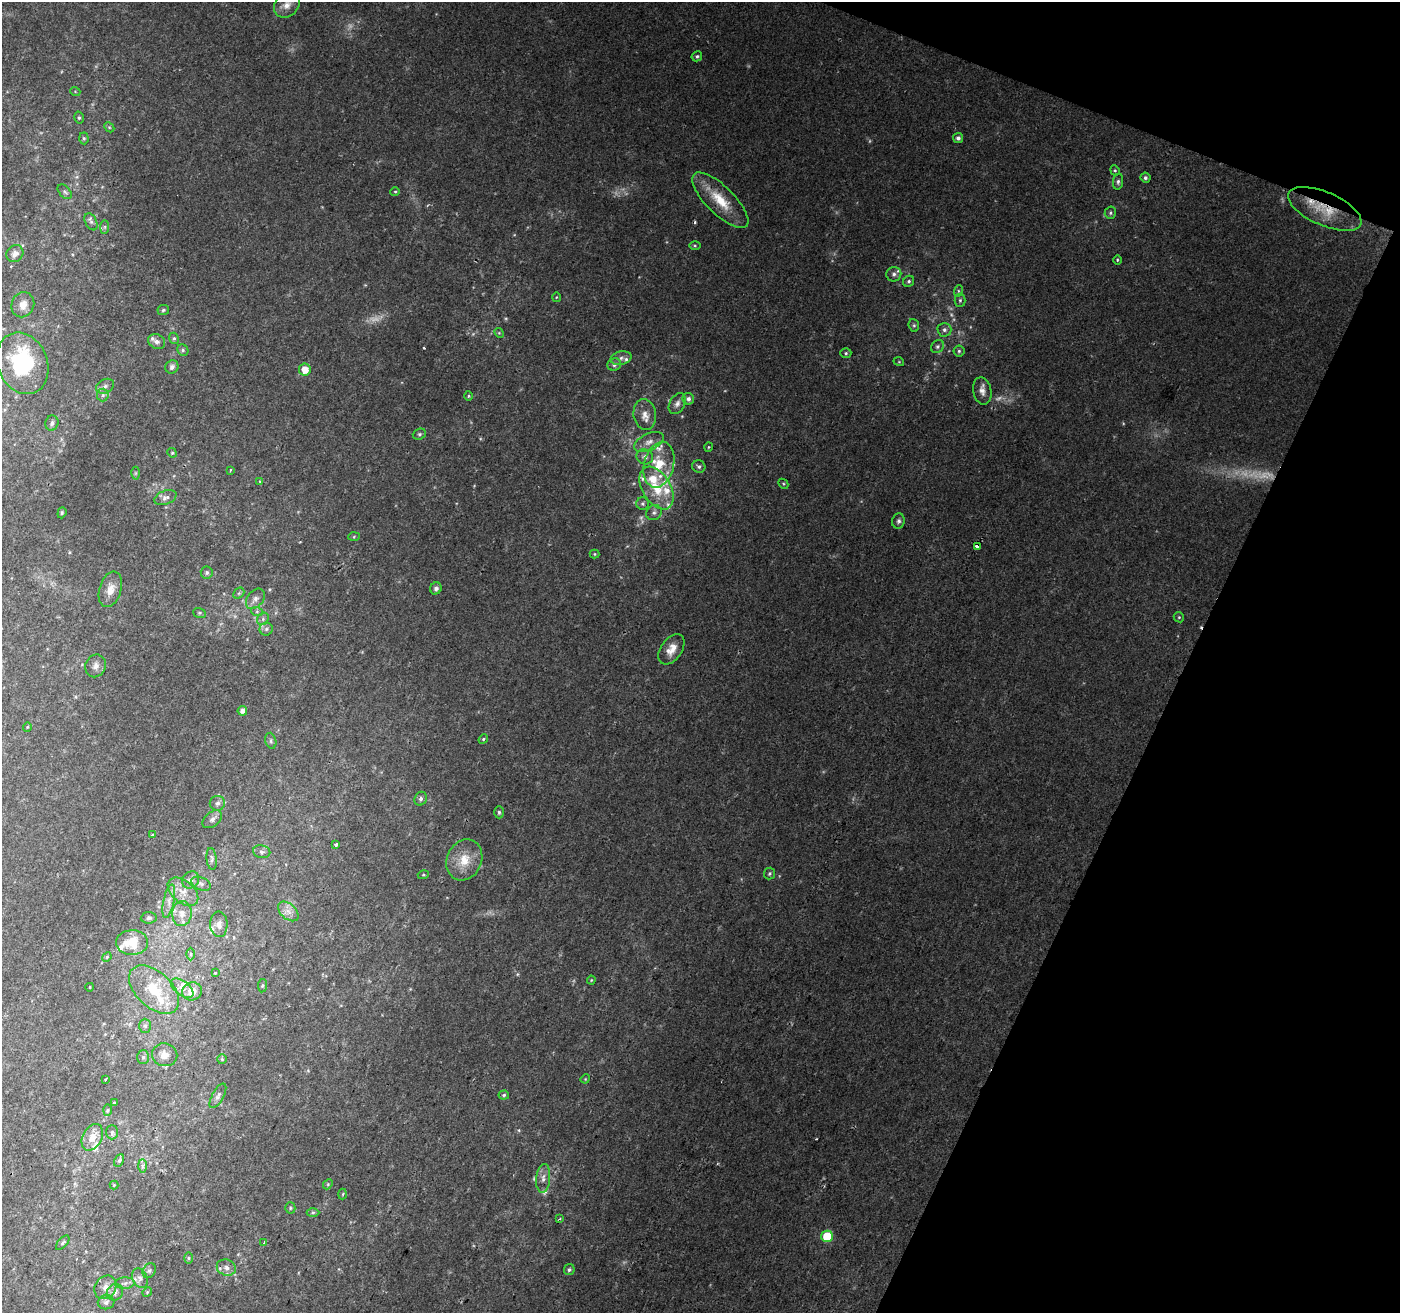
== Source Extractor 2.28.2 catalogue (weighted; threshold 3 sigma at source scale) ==
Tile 8 of 4 x 4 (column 4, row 2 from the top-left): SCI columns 4201-5598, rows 2896-4206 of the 5598 x 5724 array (HDU 1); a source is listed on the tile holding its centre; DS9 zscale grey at full resolution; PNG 1402 x 1315 px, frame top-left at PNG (2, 2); each listed source drawn as its Kron ellipse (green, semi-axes under 4 px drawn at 4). Shown black and unused: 19% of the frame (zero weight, under 2 of 3 exposures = <1% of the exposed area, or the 3 px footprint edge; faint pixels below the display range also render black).
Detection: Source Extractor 2.28.2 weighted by HDU 2 'WHT'; one run over the whole footprint, this tile lists its part. Background 0.0236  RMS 0.0039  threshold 0.0176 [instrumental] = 3 sigma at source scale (4.5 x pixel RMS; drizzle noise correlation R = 1.50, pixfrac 1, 0.0396/0.0396 arcsec/px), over >= 5 px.
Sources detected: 178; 6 too faint to see at this stretch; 1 inside a brighter object's white glare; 3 cosmic-ray / hot-pixel residue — neither listed nor drawn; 19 inside a brighter listed object's ellipse — not listed separately; the other 149 listed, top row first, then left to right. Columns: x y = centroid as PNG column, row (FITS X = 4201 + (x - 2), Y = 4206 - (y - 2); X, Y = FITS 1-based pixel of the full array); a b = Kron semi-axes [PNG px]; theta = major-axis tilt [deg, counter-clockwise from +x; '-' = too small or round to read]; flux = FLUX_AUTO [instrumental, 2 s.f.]
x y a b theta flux
287 5 14 11 42 3.6
697 56 5 5 - 0.81
75 91 5 3 - 0.34
79 118 6 5 - 0.73
109 127 5 4 - 0.52
84 138 6 4 -87 0.68
958 138 5 5 - 1.2
1115 170 5 4 - 0.52
1145 178 5 5 - 0.98
1118 182 8 5 82 0.98
65 192 9 5 -48 0.91
395 192 5 4 - 0.45
720 200 37 14 -45 12
1325 209 39 16 -24 13
1110 213 6 5 - 0.8
91 222 9 5 -64 1.3
105 227 7 4 89 0.83
695 245 5 4 - 0.49
15 254 9 8 - 2.7
1117 260 5 3 - 0.47
894 274 7 7 - 1.4
909 281 6 5 - 0.8
958 291 6 4 72 0.53
556 297 5 3 - 0.33
960 300 6 5 - 0.76
23 305 13 11 67 4.1
163 310 6 5 - 0.62
914 325 6 5 - 0.71
944 330 7 7 - 1.3
499 333 5 4 - 0.44
174 338 6 4 -68 0.64
157 341 9 7 -27 1.7
938 347 7 6 - 1
183 350 6 5 - 0.78
959 351 5 5 - 0.74
846 353 5 5 - 0.64
621 358 10 6 13 1.6
899 362 5 3 - 0.32
23 363 32 24 -68 41
614 364 7 6 - 1.3
172 367 7 6 - 1.5
305 370 6 6 - 4.3
105 386 9 7 29 1.6
982 391 14 9 -78 2.6
103 395 6 6 - 1.1
468 396 5 3 - 0.45
688 399 6 5 - 1.4
677 404 11 7 62 1.8
645 415 15 11 -82 3.7
52 423 8 6 76 1.3
419 434 7 5 20 0.85
649 442 16 8 25 3.2
709 447 4 4 - 0.39
172 453 5 4 - 0.48
645 457 8 7 - 2
659 465 23 15 76 11
699 467 6 6 - 0.96
230 470 4 2 - 0.37
135 473 6 4 90 0.55
260 481 4 4 - 0.42
783 484 5 3 - 0.42
657 488 23 14 -59 12
165 498 11 7 20 1.6
642 504 6 6 - 0.91
62 513 6 4 71 0.53
654 513 8 7 - 1.4
898 521 7 6 - 1.1
354 537 6 4 3 0.45
977 546 4 3 - 3.9
595 554 5 4 - 0.49
207 573 6 6 - 0.88
436 588 6 5 - 1.2
110 589 18 11 73 4.6
239 593 6 4 44 0.58
255 599 11 7 50 1.8
257 612 6 4 -19 0.58
199 613 6 5 - 0.56
1179 617 5 4 - 0.53
263 619 6 5 - 0.85
266 629 6 6 - 1.1
671 649 17 10 55 4.4
96 666 11 10 - 2.4
242 711 5 5 - 1.5
27 727 5 3 - 0.31
483 739 5 4 - 0.52
271 741 8 5 -74 0.83
421 799 7 6 - 1.2
217 803 8 7 - 1.4
499 812 6 4 -90 0.74
212 819 11 7 40 1.6
153 835 3 3 - 1
336 845 3 3 - 3
262 852 9 6 -12 1.3
212 859 11 5 -84 1.2
464 860 21 17 66 8.5
769 874 6 5 - 0.67
423 875 5 3 - 0.45
191 880 9 8 - 2
201 884 10 6 -23 1.5
183 892 18 11 -40 5
169 901 17 5 78 2.5
288 911 12 7 -42 2.6
182 913 12 9 87 3.3
149 918 8 5 4 0.95
219 924 13 8 -88 2.3
132 942 16 12 2 7.8
191 954 6 4 -89 0.66
107 957 5 4 - 0.49
215 973 4 4 - 0.39
591 980 4 4 - 0.38
262 986 7 4 82 0.56
90 987 4 3 - 0.24
182 988 13 7 -37 2.5
154 990 30 17 -43 13
192 991 10 9 - 5
145 1026 7 6 - 1.1
165 1055 12 11 - 3.5
143 1057 7 6 - 0.93
222 1059 5 5 - 0.53
105 1079 3 2 - 0.49
585 1079 5 4 - 0.35
504 1095 5 4 - 0.61
218 1096 13 6 62 1.5
114 1103 4 4 - 0.4
107 1110 6 4 87 0.56
112 1132 7 6 - 0.9
92 1137 14 9 62 4.2
119 1160 6 4 61 0.81
142 1166 7 4 -90 0.86
543 1178 14 7 85 2.3
328 1184 5 4 - 0.51
114 1185 4 4 - 0.45
343 1194 5 3 - 0.38
290 1208 5 5 - 0.6
313 1212 6 4 1 0.69
560 1219 4 3 - 0.47
827 1236 6 5 - 15
63 1243 9 4 49 0.73
264 1243 4 3 - 5
188 1258 6 4 -90 0.53
226 1268 10 8 -22 2.2
569 1270 5 5 - 0.84
149 1271 8 6 56 1
140 1278 10 7 -64 1.7
125 1283 10 5 3 1.3
105 1287 12 10 54 3
115 1292 9 7 49 1.8
147 1292 5 4 - 0.45
106 1302 8 7 - 1.4
Overlapping masked pixels (flux is a lower limit): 2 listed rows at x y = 1325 209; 977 546